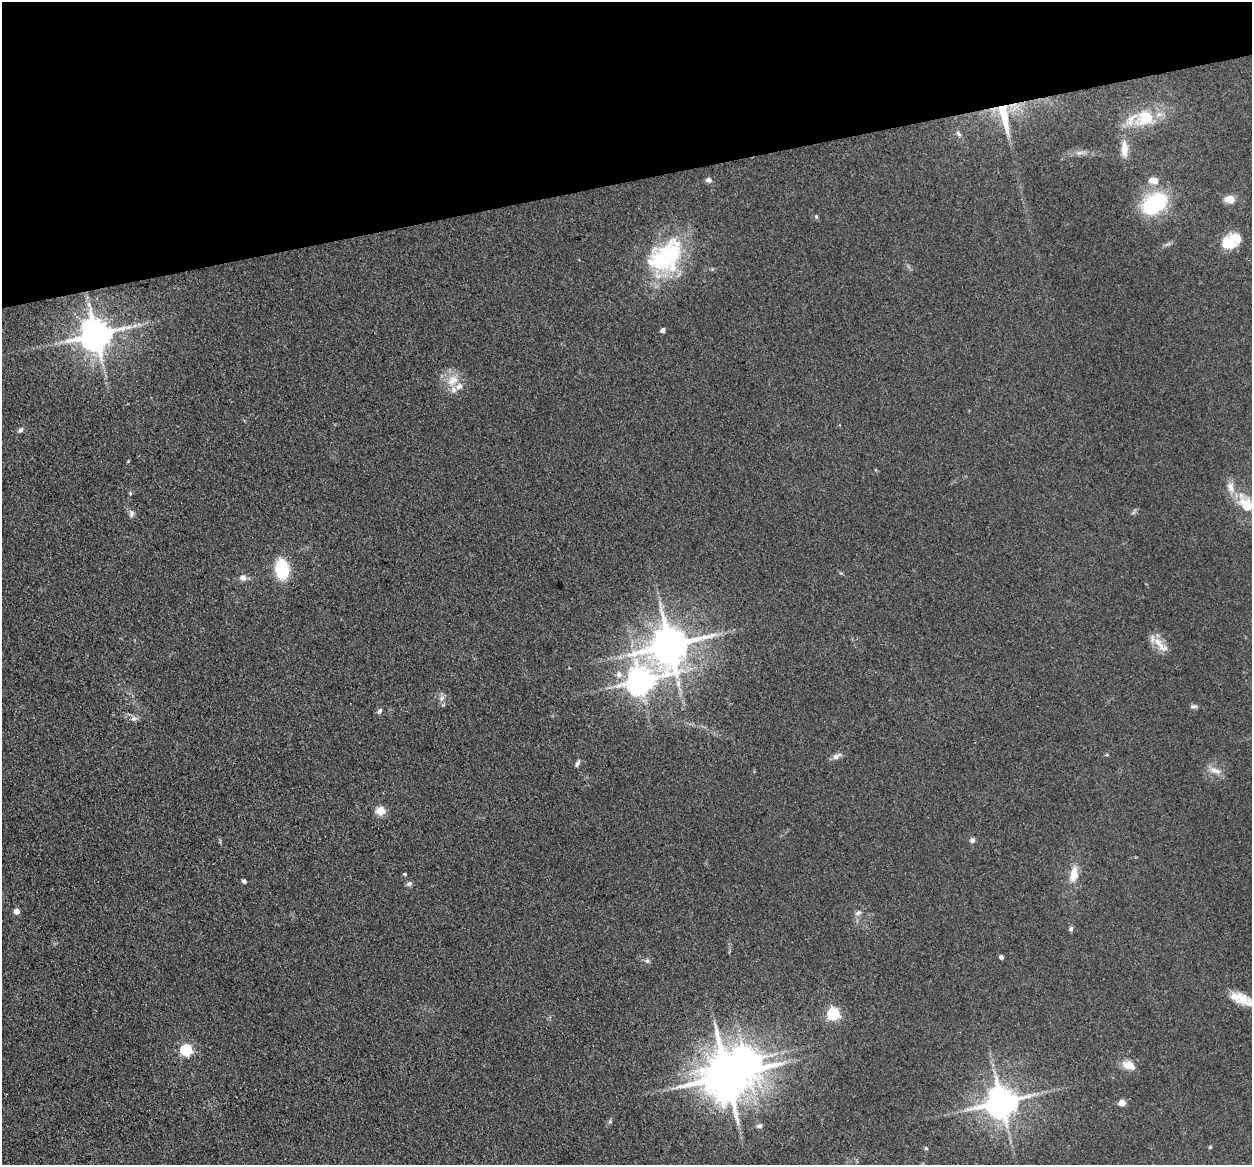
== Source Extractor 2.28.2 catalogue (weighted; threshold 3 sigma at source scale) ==
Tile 3 of 4 x 4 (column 3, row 1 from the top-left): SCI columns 2600-3849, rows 3769-4931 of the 5198 x 5093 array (HDU 1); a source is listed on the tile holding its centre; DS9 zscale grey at full resolution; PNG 1254 x 1167 px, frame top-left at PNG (2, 2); no overlay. Shown black and unused: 15% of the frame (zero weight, under 3 of 4 exposures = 7% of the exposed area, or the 3 px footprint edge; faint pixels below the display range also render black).
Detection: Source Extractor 2.28.2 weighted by HDU 2 'WHT'; one run over the whole footprint, this tile lists its part. Background 0.106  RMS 0.0078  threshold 0.0353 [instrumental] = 3 sigma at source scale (4.5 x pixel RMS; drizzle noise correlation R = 1.50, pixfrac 1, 0.05/0.05 arcsec/px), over >= 5 px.
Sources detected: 58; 2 inside a brighter object's white glare — not listed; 3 inside a brighter listed object's ellipse — not listed separately; the other 53 listed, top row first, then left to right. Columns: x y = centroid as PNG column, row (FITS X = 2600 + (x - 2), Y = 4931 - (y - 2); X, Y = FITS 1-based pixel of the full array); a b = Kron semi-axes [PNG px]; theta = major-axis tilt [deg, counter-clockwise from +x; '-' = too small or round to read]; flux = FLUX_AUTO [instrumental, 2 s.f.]
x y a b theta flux
1004 116 38 9 -78 28
1145 118 21 18 31 28
958 134 9 5 -46 2.1
1124 149 23 9 -88 9.2
708 180 8 6 -14 2.4
1154 180 10 7 -9 7
1230 199 11 9 -9 7.9
1155 203 17 12 34 88
816 217 5 4 - 1
1228 245 17 14 7 17
665 257 49 33 41 86
663 330 4 4 - 3.6
96 335 9 9 - 1700
453 381 18 12 39 12
21 430 8 6 48 1.9
128 461 4 4 - 0.73
1230 487 16 9 -74 6.9
130 493 5 4 - 0.92
1246 505 22 16 -57 19
131 514 11 4 89 2.2
282 569 16 11 -84 42
243 578 7 7 - 4.3
670 645 12 11 - 2500
1161 645 29 10 -47 9.9
619 674 8 7 - 3.9
640 681 8 8 - 1000
1194 706 9 5 1 2
380 711 7 5 45 1.9
134 719 7 7 - 2.5
837 756 15 7 30 3.5
577 763 9 4 59 2.1
1215 771 17 7 -14 5.5
380 811 5 5 - 35
972 840 6 6 - 2.3
1074 874 20 10 80 11
244 881 5 4 - 1.6
409 884 8 6 47 1.8
17 911 4 4 - 7.9
858 913 9 6 27 2.6
1071 929 6 5 - 1.8
1001 957 4 4 - 2.7
647 961 6 5 - 1.6
1242 998 31 12 -24 15
833 1014 6 5 - 120
186 1050 5 5 - 92
1128 1065 16 9 -21 9.4
727 1076 13 13 - 3300
1002 1102 9 9 - 1600
1122 1103 5 4 - 14
610 1121 6 4 49 1.2
759 1126 7 5 6 2.2
1210 1147 4 4 - 1.1
926 1148 5 5 - 1.1
Overlapping masked pixels (flux is a lower limit): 1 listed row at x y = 1004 116
Isophote crosses this tile's border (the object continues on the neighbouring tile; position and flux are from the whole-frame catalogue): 2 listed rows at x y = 1246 505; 1242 998